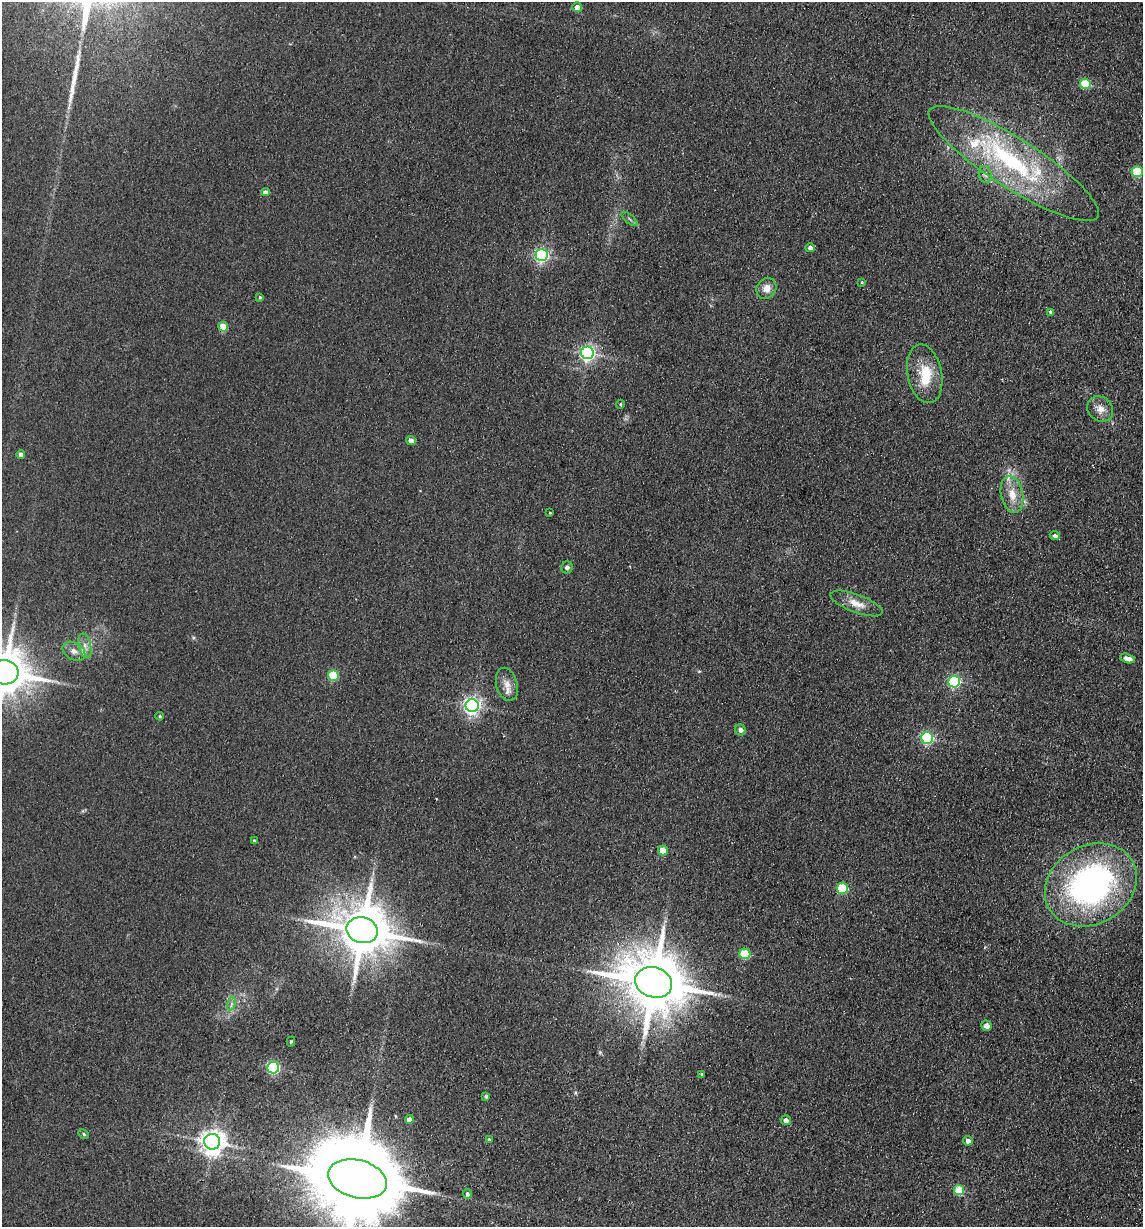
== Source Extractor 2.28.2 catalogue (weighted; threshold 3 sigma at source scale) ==
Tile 6 of 4 x 4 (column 2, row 2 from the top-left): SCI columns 1318-2458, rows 2463-3687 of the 5033 x 4924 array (HDU 1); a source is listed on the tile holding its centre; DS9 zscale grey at full resolution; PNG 1145 x 1229 px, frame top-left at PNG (2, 2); each listed source drawn as its Kron ellipse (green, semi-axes under 4 px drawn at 4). Shown black and unused: <1% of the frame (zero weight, under 2 of 3 exposures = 3% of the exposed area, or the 3 px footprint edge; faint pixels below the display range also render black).
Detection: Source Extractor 2.28.2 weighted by HDU 2 'WHT'; one run over the whole footprint, this tile lists its part. Background 0.132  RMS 0.012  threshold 0.0555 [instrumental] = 3 sigma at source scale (4.5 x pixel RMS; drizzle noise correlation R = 1.50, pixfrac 1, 0.05/0.05 arcsec/px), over >= 5 px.
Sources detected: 63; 2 inside a brighter object's white glare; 1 long thin detection or spike segment (spike, bleed or trail) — neither listed nor drawn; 2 inside a brighter listed object's ellipse — not listed separately; the other 58 listed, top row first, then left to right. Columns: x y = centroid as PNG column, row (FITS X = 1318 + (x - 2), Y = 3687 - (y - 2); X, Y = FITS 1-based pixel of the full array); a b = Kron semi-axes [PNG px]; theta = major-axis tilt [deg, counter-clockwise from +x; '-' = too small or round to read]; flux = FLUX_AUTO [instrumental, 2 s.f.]
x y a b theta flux
577 7 5 5 - 8.3
1085 84 5 5 - 53
1014 163 100 24 -33 190
1137 171 5 5 - 60
985 174 8 6 -74 3.8
265 192 4 4 - 5.8
629 219 10 3 -40 2.3
810 248 4 4 - 5
542 255 6 6 - 240
862 282 4 3 - 1.4
766 288 11 9 52 11
260 297 4 3 - 1.9
1051 312 4 4 - 3.7
223 327 5 5 - 29
587 353 6 6 - 370
925 374 30 17 -78 34
620 404 4 4 - 1.5
1100 409 14 12 -42 11
411 441 5 4 - 8.5
21 455 4 4 - 6.8
1012 494 19 11 -79 20
550 513 3 3 - 1
1055 536 5 4 - 3.9
567 567 6 5 - 4.5
856 603 27 9 -20 16
85 646 12 6 -78 7.1
74 651 12 8 -30 7.7
1127 658 8 4 -14 9.2
5 672 14 12 -5 4900
333 675 5 5 - 69
954 681 6 6 - 160
507 684 17 10 -75 12
472 706 6 6 - 480
160 716 4 3 - 1.6
740 730 6 5 - 5.1
927 738 6 6 - 160
254 841 4 3 - 2.6
663 851 5 5 - 22
1091 885 48 39 30 370
842 888 6 5 - 60
362 930 16 13 -13 6900
745 954 5 5 - 57
654 982 19 15 -18 9600
231 1004 7 4 72 3
986 1026 5 5 - 7.6
291 1041 5 4 - 1.7
273 1068 6 5 - 190
702 1074 3 3 - 1.6
486 1096 4 3 - 3
409 1119 4 4 - 8.7
786 1120 5 5 - 6.3
84 1134 6 4 -30 1.9
489 1139 3 3 - 2.1
968 1141 5 4 - 6.6
212 1142 8 8 - 1200
357 1179 30 19 -14 25000
959 1190 5 5 - 40
467 1194 5 4 - 3.8
Isophote crosses this tile's border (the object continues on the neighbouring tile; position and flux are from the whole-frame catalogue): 2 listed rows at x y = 5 672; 357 1179